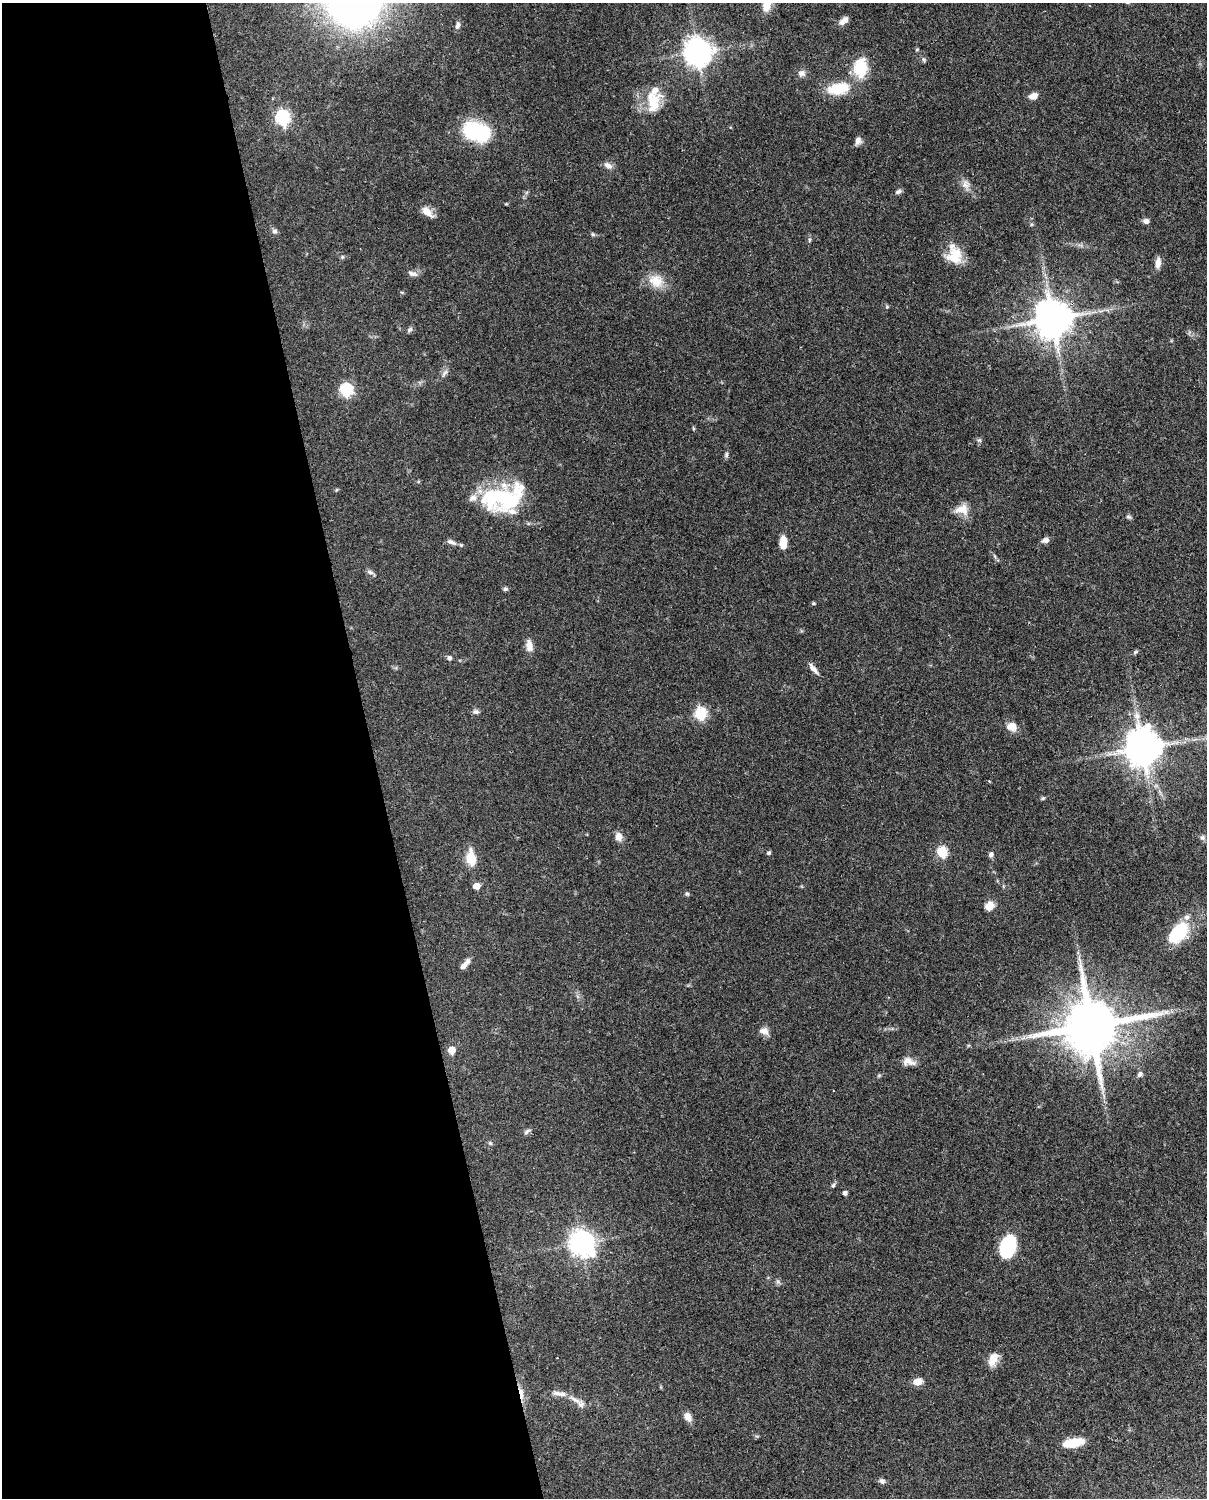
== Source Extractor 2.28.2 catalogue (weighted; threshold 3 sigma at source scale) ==
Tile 5 of 4 x 3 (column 1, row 2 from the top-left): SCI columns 89-1293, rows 1760-3255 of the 4999 x 4902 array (HDU 1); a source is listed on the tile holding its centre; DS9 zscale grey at full resolution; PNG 1209 x 1500 px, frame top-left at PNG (2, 3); no overlay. Shown black and unused: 31% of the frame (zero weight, under 3 of 4 exposures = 7% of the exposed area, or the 3 px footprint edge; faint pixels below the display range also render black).
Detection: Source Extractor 2.28.2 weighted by HDU 2 'WHT'; one run over the whole footprint, this tile lists its part. Background 0.087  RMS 0.0039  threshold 0.0175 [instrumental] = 3 sigma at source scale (4.5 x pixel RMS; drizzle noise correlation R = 1.50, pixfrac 1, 0.05/0.05 arcsec/px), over >= 5 px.
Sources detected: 96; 11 inside a brighter listed object's ellipse — not listed separately; the other 85 listed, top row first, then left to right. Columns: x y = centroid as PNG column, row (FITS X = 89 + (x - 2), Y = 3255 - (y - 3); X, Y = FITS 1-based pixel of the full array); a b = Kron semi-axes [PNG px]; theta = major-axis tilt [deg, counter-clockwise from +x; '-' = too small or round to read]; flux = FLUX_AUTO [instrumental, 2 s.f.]
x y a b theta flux
842 22 10 8 62 1.6
457 25 9 6 75 1.4
917 50 5 3 - 0.4
698 52 9 8 - 480
924 60 8 3 -71 0.57
860 68 24 17 86 13
802 73 10 8 -3 1.8
839 89 32 15 11 12
1033 96 10 7 23 2.7
653 101 31 10 37 6.9
283 117 7 6 - 76
477 132 23 15 -11 38
858 140 11 7 73 1.7
608 165 14 7 -30 1.8
965 185 14 8 -68 2.6
898 192 9 5 27 0.98
427 212 18 9 -41 3.4
1146 221 7 6 - 1.5
275 231 7 7 - 1
593 234 6 5 - 0.6
809 240 6 4 71 0.52
956 253 25 14 14 6.9
342 257 6 4 72 0.49
1158 263 13 6 82 2.5
412 274 14 6 -16 1.6
656 281 20 16 -31 6.9
887 307 5 4 - 0.44
1053 319 10 10 - 1200
410 330 9 5 42 0.83
444 373 12 5 52 1.4
346 390 6 6 - 47
693 428 6 3 -72 0.41
979 440 6 4 -18 0.6
726 455 7 5 78 0.79
337 490 5 3 - 0.42
503 498 48 27 14 37
962 509 19 13 5 4.5
1128 517 8 5 -26 0.73
1045 540 8 6 15 1.7
451 542 15 6 -22 1.8
783 542 15 7 -89 4.9
370 572 10 5 -26 1.1
505 589 6 5 - 0.72
813 603 5 4 - 0.49
529 646 14 8 -79 3.2
1135 652 7 4 36 0.64
449 658 5 5 - 1.1
813 668 17 5 -50 2.1
476 712 7 7 - 1.1
701 714 6 6 - 38
1012 727 13 11 -22 3.5
1142 748 11 10 - 1000
989 781 4 3 - 0.33
1043 798 6 4 43 0.5
619 837 10 8 -80 2.7
1202 837 7 7 - 1
942 852 6 5 - 26
769 853 5 4 - 0.7
991 855 6 6 - 1.1
471 858 18 9 -81 7.2
476 886 5 5 - 4.7
687 894 6 4 0 0.54
990 906 9 8 - 4.4
1178 932 28 16 50 18
465 964 16 6 49 2.2
1166 1012 6 6 - 1.1
1091 1026 17 15 13 2800
764 1031 11 8 -19 2.5
451 1050 5 5 - 6
909 1061 17 9 -16 3
1140 1074 6 6 - 1.2
527 1132 10 5 34 1
490 1143 6 4 -44 0.52
833 1185 7 5 67 0.67
845 1193 4 4 - 1.3
582 1243 9 8 - 360
1008 1246 20 13 73 28
993 1360 19 11 67 4.1
917 1382 9 7 10 4.2
521 1393 17 5 -82 2.6
557 1393 14 6 -17 1.9
575 1400 21 6 -30 2.7
688 1417 11 7 -61 2.6
1073 1443 25 9 11 8.5
882 1481 8 6 -33 1.2
Overlapping masked pixels (flux is a lower limit): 2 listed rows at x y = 1053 319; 521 1393